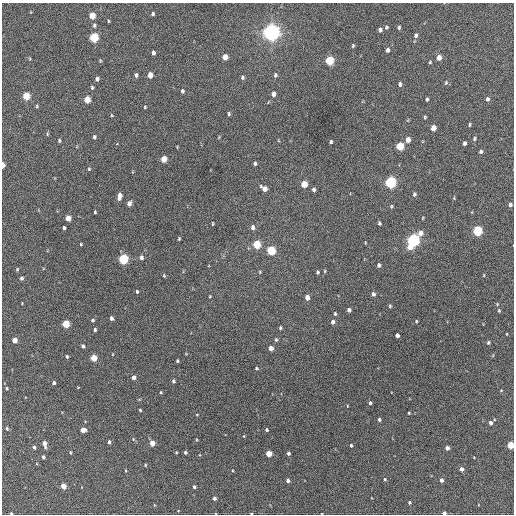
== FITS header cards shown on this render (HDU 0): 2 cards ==
NAXIS1  =                  512 / Axis length
NAXIS2  =                  512 / Axis length

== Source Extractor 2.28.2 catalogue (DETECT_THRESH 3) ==
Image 512 x 512 px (HDU 0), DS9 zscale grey, 1 PNG px = 1 image px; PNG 516 x 516 px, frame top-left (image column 1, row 512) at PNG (2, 3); no overlay
Background 304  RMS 17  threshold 51.1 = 3 sigma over >= 5 px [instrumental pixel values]
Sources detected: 155; all 155 listed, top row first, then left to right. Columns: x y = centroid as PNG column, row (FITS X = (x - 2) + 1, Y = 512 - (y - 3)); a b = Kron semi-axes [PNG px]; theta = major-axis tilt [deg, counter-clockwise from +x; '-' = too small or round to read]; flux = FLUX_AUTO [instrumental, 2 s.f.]
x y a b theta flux
153 14 4 3 - 2300
92 15 5 4 - 22000
108 21 4 2 - 1100
94 25 5 4 - 2300
386 27 5 4 - 1700
399 27 4 3 - 1800
380 30 4 4 - 3700
271 32 6 6 - 790000
416 35 6 4 70 3400
94 37 5 4 - 77000
353 46 5 3 - 1400
387 50 4 4 - 3700
153 53 4 3 - 3600
225 57 5 4 - 12000
439 57 5 4 - 11000
30 59 5 3 - 990
329 60 5 5 - 73000
100 61 4 3 - 1100
430 62 4 4 - 1200
136 75 5 3 - 2700
150 75 5 4 - 13000
275 75 6 4 87 2200
242 77 5 4 - 2400
97 79 4 3 - 3700
446 83 6 4 86 1700
400 84 4 4 - 2900
92 87 5 4 - 1700
182 91 4 4 - 2200
273 94 4 4 - 5900
26 96 5 4 - 39000
87 99 5 4 - 24000
427 99 4 3 - 1800
487 99 5 4 - 3200
37 106 4 4 - 1200
145 107 4 4 - 1100
229 114 5 4 - 1600
112 115 5 3 - 1100
425 117 4 3 - 1400
469 124 4 3 - 1400
433 128 5 4 - 14000
94 137 4 3 - 2300
219 137 5 3 - 910
474 139 5 4 - 1800
408 140 5 4 - 8800
59 141 4 3 - 1500
331 142 4 3 - 1800
464 143 4 3 - 3900
117 144 3 2 - 3200
400 146 5 4 - 44000
481 151 5 4 - 2300
164 159 5 4 - 20000
255 163 5 3 - 2100
3 165 5 3 - 9200
89 169 4 3 - 1200
390 182 5 5 - 190000
304 184 5 4 - 24000
264 188 6 4 -41 9300
313 189 4 3 - 2700
414 194 5 4 - 2300
119 196 7 4 79 7600
129 204 5 4 - 6000
510 205 5 4 - 3000
391 206 4 3 - 1400
95 212 3 3 - 1300
68 218 5 4 - 14000
379 223 4 3 - 1900
213 224 5 2 - 1000
253 227 5 4 - 4500
64 228 4 3 - 2800
477 231 5 5 - 100000
420 233 6 5 - 7600
179 239 3 3 - 1300
413 240 5 5 - 320000
365 243 4 2 - 830
81 244 3 3 - 1000
257 244 5 4 - 43000
410 247 6 5 - 10000
271 250 5 5 - 71000
141 257 5 4 - 3600
123 259 5 5 - 98000
379 265 5 4 - 2800
17 269 5 4 - 1200
325 271 5 3 - 1100
260 272 4 4 - 990
317 272 4 3 - 2000
484 275 4 3 - 840
164 276 4 4 - 1200
21 278 4 4 - 2600
137 292 3 3 - 1600
373 294 5 4 - 3200
210 296 3 3 - 900
307 297 4 4 - 6900
390 306 5 3 - 1400
349 310 4 4 - 3700
499 311 5 4 - 1300
335 314 5 4 - 1600
111 318 4 3 - 4100
92 320 4 4 - 1900
416 321 4 3 - 1200
333 322 5 4 - 3700
66 324 5 4 - 38000
280 328 4 3 - 1500
95 330 4 3 - 2000
507 334 4 2 - 810
397 335 4 4 - 4100
14 340 4 4 - 11000
276 340 5 4 - 1600
488 342 4 4 - 2000
83 346 4 3 - 2700
271 348 4 4 - 7100
66 356 4 3 - 1600
94 358 4 4 - 25000
177 361 3 3 - 1700
256 368 4 4 - 1500
134 377 4 4 - 5400
173 381 4 3 - 2200
54 383 4 3 - 2500
7 388 4 3 - 1400
161 392 3 3 - 1000
370 403 4 3 - 2300
347 406 4 2 - 730
140 410 3 3 - 1400
409 413 4 3 - 1200
197 415 4 3 - 820
379 420 4 3 - 2300
490 423 4 4 - 3800
7 428 4 3 - 1500
83 430 5 4 - 9800
267 430 4 3 - 1800
133 439 5 4 - 1300
109 442 4 3 - 2500
152 443 4 4 - 13000
44 444 6 4 -77 6700
351 445 4 3 - 1900
511 445 4 4 - 29000
34 447 4 3 - 2900
447 448 4 4 - 5000
70 452 4 3 - 1100
176 452 4 2 - 940
185 452 3 3 - 1900
288 453 4 3 - 2500
269 454 4 4 - 18000
43 457 4 3 - 2400
145 465 3 3 - 1100
461 469 5 4 - 4400
385 479 4 4 - 1200
288 480 4 4 - 3000
441 480 4 3 - 4700
63 486 4 4 - 16000
194 487 4 3 - 2200
214 498 4 3 - 3200
409 502 3 3 - 1700
11 513 3 3 - 1500
251 513 3 2 - 780
444 513 4 3 - 3700
At the frame edge (FLAGS 8, measured only in part): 5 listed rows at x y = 3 165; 511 445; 11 513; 251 513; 444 513